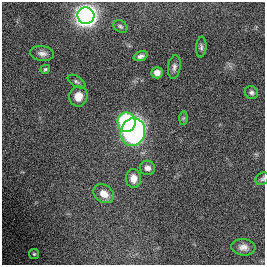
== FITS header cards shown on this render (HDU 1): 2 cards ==
NAXIS1  =                  263
NAXIS2  =                  263

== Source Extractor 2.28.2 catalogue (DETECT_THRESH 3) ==
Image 263 x 263 px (HDU 1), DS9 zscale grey, 1 PNG px = 1 image px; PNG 267 x 267 px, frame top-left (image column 1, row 263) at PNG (2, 2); each listed source drawn as its Kron ellipse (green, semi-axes under 4 px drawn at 4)
Background 0.0024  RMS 0.05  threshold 0.151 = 3 sigma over >= 5 px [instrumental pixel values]
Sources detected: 20; all 20 listed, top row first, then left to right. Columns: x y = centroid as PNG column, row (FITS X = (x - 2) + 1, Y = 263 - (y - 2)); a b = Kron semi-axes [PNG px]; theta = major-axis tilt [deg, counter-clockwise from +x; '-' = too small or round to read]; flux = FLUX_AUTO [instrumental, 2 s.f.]
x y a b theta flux
86 16 8 8 - 2500
120 26 7 5 -33 7.1
201 47 10 5 85 8.3
42 53 12 7 -7 17
141 56 7 4 20 11
174 67 12 6 82 12
45 69 5 4 - 5.2
157 73 5 5 - 20
76 82 10 5 -31 7.8
251 92 7 6 - 9.2
78 96 10 9 - 38
183 118 7 4 89 5.2
127 122 10 9 - 360
133 132 14 12 75 1100
147 168 7 7 - 18
133 178 9 7 -86 30
262 179 7 5 34 7.2
104 194 11 8 -33 36
243 247 12 8 -6 21
34 254 5 5 - 4.8
At the frame edge (FLAGS 8, measured only in part): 1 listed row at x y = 262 179